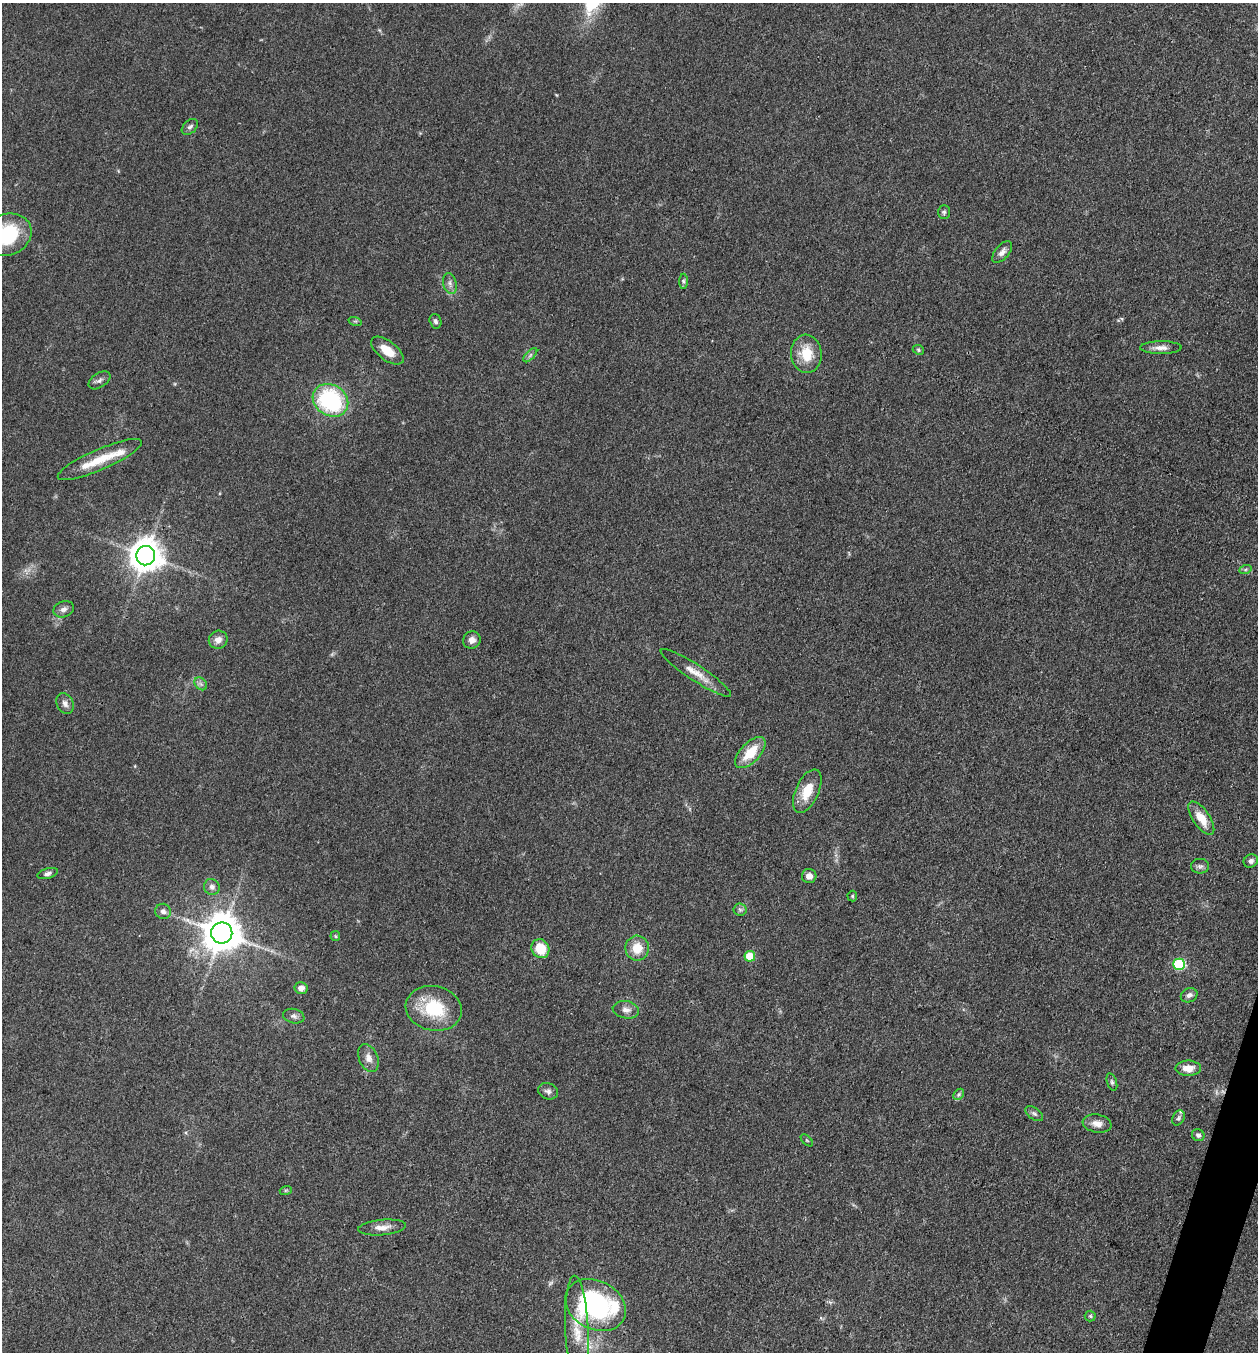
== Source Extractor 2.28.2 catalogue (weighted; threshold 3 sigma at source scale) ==
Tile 6 of 4 x 4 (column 2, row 2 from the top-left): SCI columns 1521-2776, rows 2705-4054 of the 5421 x 5407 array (HDU 1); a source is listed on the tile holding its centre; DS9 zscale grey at full resolution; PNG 1260 x 1354 px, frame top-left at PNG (2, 3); each listed source drawn as its Kron ellipse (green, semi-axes under 4 px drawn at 4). Shown black and unused: <1% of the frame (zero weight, under 3 of 4 exposures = <1% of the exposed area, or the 3 px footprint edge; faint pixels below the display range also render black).
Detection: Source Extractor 2.28.2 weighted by HDU 2 'WHT'; one run over the whole footprint, this tile lists its part. Background 0.0928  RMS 0.0064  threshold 0.0289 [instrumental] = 3 sigma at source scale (4.5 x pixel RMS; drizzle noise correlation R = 1.50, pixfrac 1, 0.05/0.05 arcsec/px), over >= 5 px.
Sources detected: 65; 4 inside a brighter listed object's ellipse — not listed separately; the other 61 listed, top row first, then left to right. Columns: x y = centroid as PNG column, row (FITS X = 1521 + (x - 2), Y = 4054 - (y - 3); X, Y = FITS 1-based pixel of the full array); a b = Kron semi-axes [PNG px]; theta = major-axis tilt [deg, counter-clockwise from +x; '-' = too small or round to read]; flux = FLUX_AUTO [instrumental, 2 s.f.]
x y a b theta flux
190 127 9 6 44 1.9
944 212 7 6 - 1.4
7 235 25 20 21 43
1002 252 13 6 50 3.4
683 281 8 4 -89 1.3
450 283 11 6 -75 2.8
355 321 7 4 -18 0.9
435 321 7 6 - 1.7
1161 348 21 6 0 4.5
918 350 6 4 -23 0.95
387 351 19 9 -37 10
806 354 19 15 -85 16
530 355 9 3 45 1.3
99 380 12 7 34 2.4
330 400 19 15 -34 70
100 460 45 10 24 18
146 556 9 9 - 1200
1245 570 6 4 19 1.1
64 609 10 8 21 2.8
218 640 9 9 - 4.3
472 640 9 8 - 3.7
696 673 42 8 -33 9.4
201 684 7 5 -46 1.8
65 704 11 8 -66 3.1
750 753 19 9 46 16
807 791 23 11 65 14
1201 818 19 8 -55 12
1251 861 7 6 - 2.3
1200 866 9 7 0 2
48 874 10 5 17 2
809 876 7 7 - 4.1
212 887 8 7 - 2.8
852 896 5 5 - 0.84
740 910 6 6 - 1.6
163 911 8 7 - 2.5
222 933 10 10 - 1600
335 936 5 5 - 0.81
637 948 12 12 - 11
540 949 10 8 -62 15
750 956 5 5 - 17
1179 964 6 6 - 49
301 988 6 6 - 3.7
1189 995 8 7 - 2.5
434 1008 28 22 -12 34
626 1010 13 8 -10 4
294 1016 11 7 -12 2.5
368 1058 14 9 -68 4.6
1188 1068 12 7 0 7.5
1112 1082 9 4 -72 1.4
548 1091 10 8 -22 2.4
959 1094 6 4 46 1.2
1034 1114 10 5 -36 1.9
1178 1118 8 5 63 1.4
1097 1124 14 9 -9 5.1
1198 1135 6 5 - 1.6
807 1140 7 3 -45 0.7
286 1190 6 4 18 0.78
382 1227 24 7 5 6.1
596 1305 32 24 -27 110
1090 1316 5 5 - 0.99
577 1330 54 11 -87 17
Isophote crosses this tile's border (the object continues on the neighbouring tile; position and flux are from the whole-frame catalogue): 1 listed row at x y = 7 235